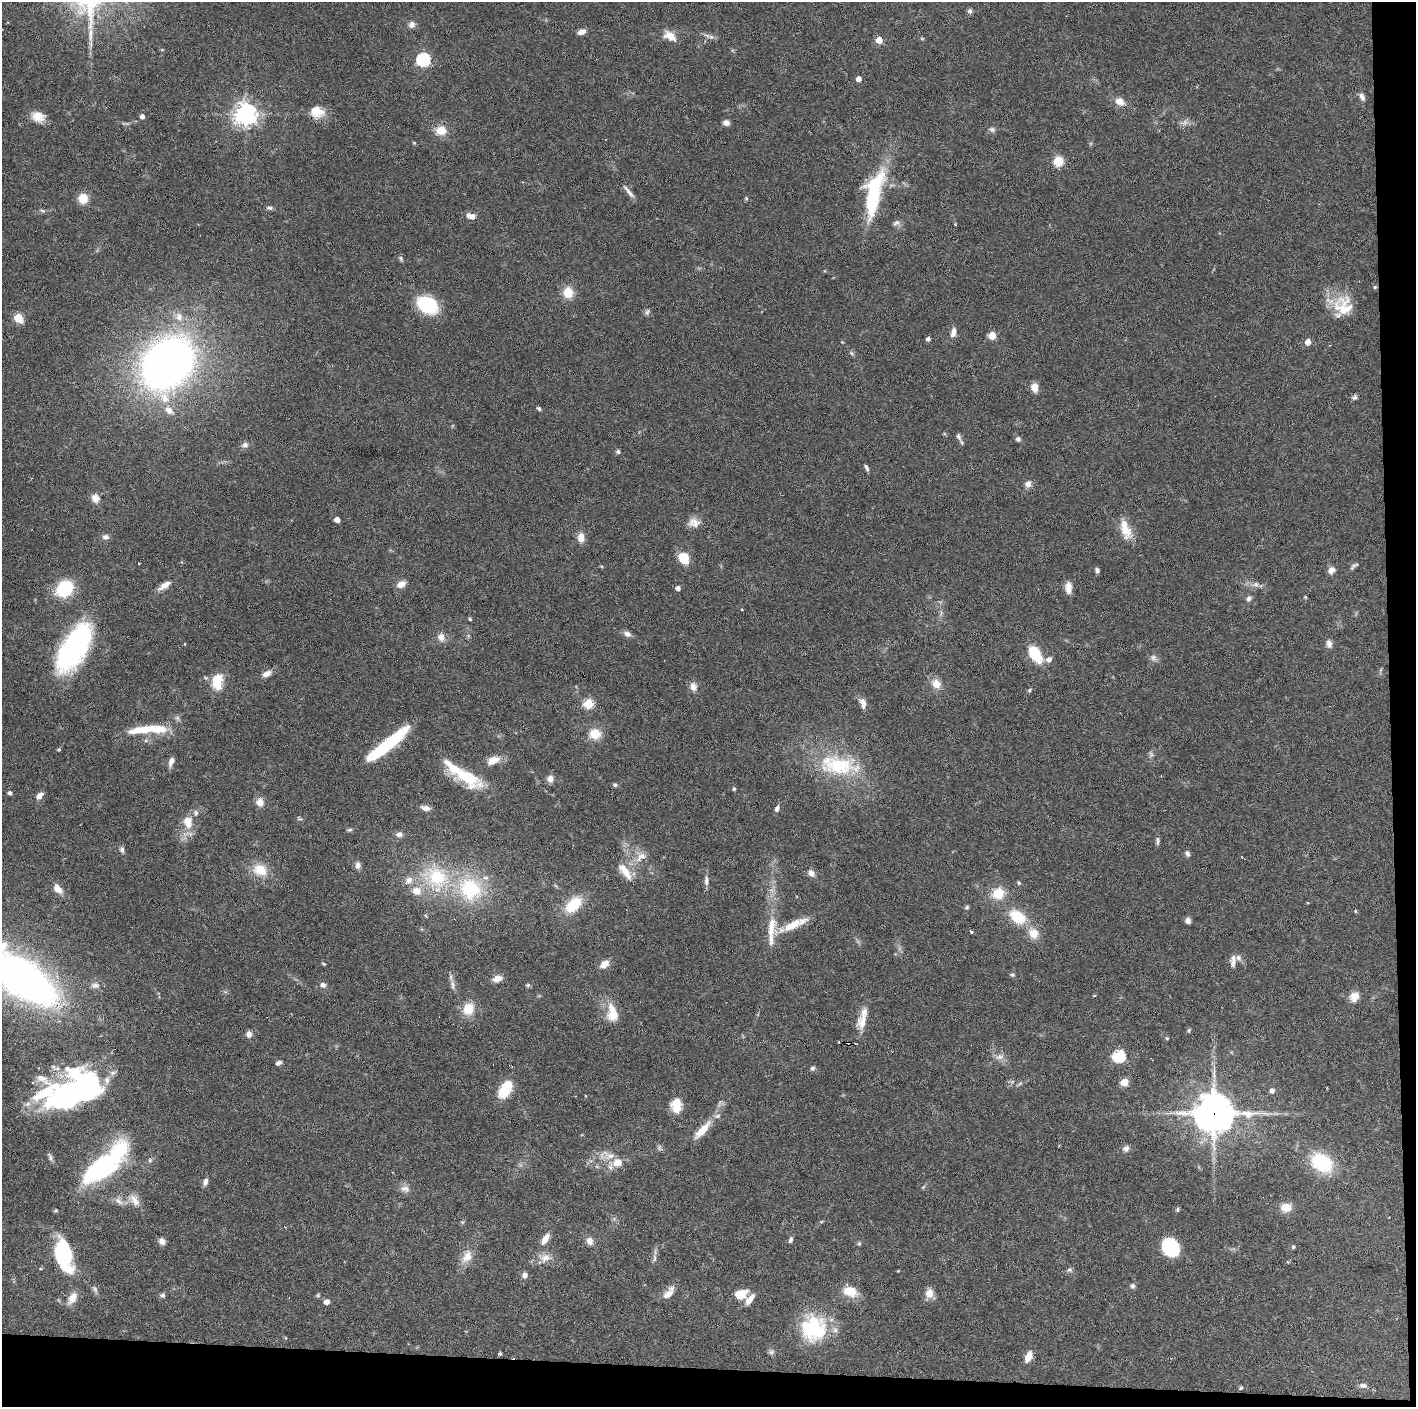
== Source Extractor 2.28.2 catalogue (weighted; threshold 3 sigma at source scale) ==
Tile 9 of 3 x 3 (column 3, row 3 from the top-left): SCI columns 2829-4242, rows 1-1405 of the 4242 x 4218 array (HDU 1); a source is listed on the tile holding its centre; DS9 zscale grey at full resolution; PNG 1418 x 1409 px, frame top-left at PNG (2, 2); no overlay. Shown black and unused: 5% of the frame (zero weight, under 3 of 6 exposures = <1% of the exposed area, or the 3 px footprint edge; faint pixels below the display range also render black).
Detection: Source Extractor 2.28.2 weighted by HDU 2 'WHT'; one run over the whole footprint, this tile lists its part. Background 0.0524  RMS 0.0025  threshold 0.0103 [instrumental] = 3 sigma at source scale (4.09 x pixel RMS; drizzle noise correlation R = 1.36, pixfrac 0.8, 0.05/0.05 arcsec/px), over >= 5 px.
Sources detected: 234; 2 too faint to see at this stretch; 2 inside a brighter object's white glare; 2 cosmic-ray / hot-pixel residue — not listed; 15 inside a brighter listed object's ellipse — not listed separately; the other 213 listed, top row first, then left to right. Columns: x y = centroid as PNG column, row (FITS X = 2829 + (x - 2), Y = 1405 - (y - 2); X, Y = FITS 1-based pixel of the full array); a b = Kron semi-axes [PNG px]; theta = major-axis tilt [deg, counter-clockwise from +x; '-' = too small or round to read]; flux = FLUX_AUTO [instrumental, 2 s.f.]
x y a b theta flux
970 11 6 6 - 0.73
8 22 3 3 - 0.22
412 25 8 7 - 1.2
582 32 8 5 19 1.5
670 36 16 9 -35 2.8
711 37 8 6 -21 0.76
879 40 5 4 - 4.3
91 44 7 4 -89 0.56
423 60 6 6 - 40
858 79 4 4 - 1.6
1362 97 11 6 -61 1
1120 101 12 8 -30 2.1
317 112 17 14 -12 3.8
245 114 7 7 - 190
142 116 5 4 - 1.1
38 117 16 11 -17 3
1184 122 12 7 15 1.1
726 123 7 6 - 1.1
992 129 8 6 -11 0.68
441 130 12 10 21 3.5
1058 161 9 9 - 4.3
628 191 20 4 -50 1.2
874 194 55 17 77 22
746 198 6 4 89 0.36
83 199 8 8 - 5
269 208 8 5 -6 0.58
471 216 10 6 -13 1.8
896 223 10 7 32 0.8
401 258 7 5 -53 0.45
1375 287 6 5 - 0.36
568 292 13 11 -82 4
427 305 16 11 -30 19
1343 306 28 25 -63 7.8
647 312 9 5 66 0.61
179 317 14 11 -64 2.4
18 318 8 6 -51 4.8
953 332 12 6 78 1.5
992 336 8 7 - 2.3
928 339 4 4 - 0.84
1308 342 5 5 - 2.2
851 353 8 4 -32 0.43
168 363 50 39 48 150
1034 388 10 7 -81 2
1355 397 7 5 5 0.67
539 409 6 4 -49 0.43
169 410 14 9 -43 2.1
959 436 12 6 -70 0.79
1018 439 6 6 - 0.68
245 445 9 7 16 0.95
618 451 5 5 - 0.5
866 468 8 4 -66 0.56
1028 484 8 8 - 1.2
95 498 9 8 - 2.2
337 520 4 4 - 1.7
694 523 16 12 0 2.2
1125 528 27 12 -66 4.4
105 537 9 7 1 0.91
581 537 11 8 -89 2.2
684 558 10 9 - 6.3
139 563 3 2 - 0.17
1354 565 15 5 55 0.61
1097 570 7 5 -75 0.6
1331 570 9 7 40 1.3
401 584 10 7 27 2.1
1256 584 8 7 - 0.89
165 585 17 6 33 2
678 588 5 4 - 1
1068 588 13 7 -88 2.2
65 589 12 10 45 17
1305 597 5 4 - 0.26
1249 599 8 6 40 0.7
742 609 3 3 - 0.53
470 619 5 4 - 0.32
627 634 9 7 -20 1.2
441 637 10 8 -71 1.8
1329 644 11 7 -80 1.1
74 647 49 21 59 49
1035 654 16 9 -58 9.1
1153 658 9 8 - 0.91
1049 659 7 7 - 1.1
267 674 10 6 23 1.7
217 682 15 10 84 6.6
936 683 13 11 -50 2.6
693 687 11 8 -80 1.5
1029 690 6 4 43 0.36
863 701 11 8 -37 1.3
588 704 5 5 - 14
177 718 7 6 - 0.57
143 730 36 9 7 8.5
595 734 14 12 2 4.1
386 745 46 8 39 22
59 750 5 4 - 0.29
1151 754 8 4 -54 0.46
493 760 16 9 23 2.7
171 761 11 5 71 1.3
838 765 60 26 -6 19
467 776 40 17 -33 12
550 779 9 8 - 1.3
615 785 6 5 - 0.45
734 789 4 4 - 0.36
10 793 4 3 - 0.68
39 796 9 6 48 1.4
260 802 10 9 - 2
425 808 12 6 -11 1.2
777 809 9 6 62 0.81
300 819 7 4 -7 0.39
188 822 18 13 -79 3.7
350 830 7 5 2 0.43
399 834 9 7 2 0.98
1158 841 12 4 89 0.62
122 850 8 6 -72 0.65
1187 853 7 6 - 0.67
641 857 20 11 38 2.9
358 865 9 7 89 1
260 870 18 14 -20 4.9
625 871 24 8 -54 3.5
811 873 9 7 -50 1.2
436 878 37 32 -41 19
486 878 8 7 - 0.97
706 881 14 6 -89 1.1
1019 883 6 4 -64 0.34
58 889 13 7 -48 2.1
998 893 15 14 - 4.7
1307 902 3 2 - 0.2
573 905 20 12 42 7.7
967 907 6 5 - 0.36
1355 911 4 4 - 0.28
426 916 6 3 -70 0.25
1017 917 18 12 -36 7.4
1188 921 7 6 - 0.89
793 925 30 11 29 5
771 927 35 13 85 5.9
971 932 4 3 - 0.29
1033 933 14 12 -50 3.4
1233 962 14 7 73 1.4
323 964 5 3 - 0.25
604 964 10 7 36 2.2
1012 975 6 5 - 0.38
21 978 53 24 -36 180
497 979 11 7 17 1.9
95 985 13 9 -2 1.3
323 985 7 7 - 0.89
452 985 14 6 -79 1.1
528 985 6 5 - 0.38
1354 997 11 9 46 2.3
468 1009 15 13 62 4.3
612 1013 25 14 -80 4.8
863 1022 19 14 81 3.1
1189 1030 6 4 76 0.34
249 1034 8 7 - 1
1167 1038 5 3 - 0.23
839 1042 3 2 - 0.64
1119 1056 6 6 - 28
1000 1057 13 8 17 1.4
279 1063 8 5 25 0.65
812 1068 6 6 - 0.5
113 1073 12 6 22 0.94
33 1082 5 4 - 0.34
1124 1082 5 5 - 6.2
1019 1084 9 4 35 0.47
505 1089 16 9 57 9.9
1272 1091 5 5 - 0.95
586 1096 4 2 - 0.2
71 1100 58 27 9 35
677 1107 14 12 -39 3.6
1214 1113 13 12 - 640
702 1130 23 7 48 4.6
659 1147 8 6 -90 0.56
1126 1148 9 7 34 0.92
609 1155 19 12 -14 3.1
50 1157 11 5 -73 0.64
150 1160 6 6 - 0.43
1322 1163 21 15 -33 15
103 1166 48 22 33 32
597 1167 6 4 -19 0.35
205 1182 9 6 72 0.98
405 1189 12 8 -6 1.4
134 1200 19 10 -54 2.3
119 1201 16 6 -35 1.3
1286 1207 12 10 11 2.8
1177 1209 6 5 - 0.4
56 1210 5 4 - 0.27
821 1222 5 3 - 0.25
545 1239 14 6 59 2.2
791 1240 8 5 76 0.61
162 1241 8 7 - 1.1
590 1241 9 7 -69 1.5
859 1243 6 5 - 0.35
1170 1247 19 14 -51 13
1293 1247 5 4 - 0.35
63 1254 29 15 -75 22
467 1257 20 12 60 3
545 1258 15 11 30 2.3
655 1258 9 4 89 0.6
1069 1270 7 6 - 0.57
525 1275 7 6 - 1
1132 1286 7 6 - 0.56
95 1289 11 5 -66 0.64
849 1291 15 9 -15 5.1
929 1293 9 8 - 2.7
668 1294 16 8 44 2.2
741 1294 11 8 19 5
162 1295 7 6 - 0.58
318 1295 5 5 - 0.33
72 1298 16 9 61 2.4
750 1299 14 6 51 2.1
326 1302 5 5 - 1.3
814 1328 31 30 - 17
771 1352 8 6 16 0.61
500 1354 3 3 - 0.46
1029 1356 10 6 66 2.7
1363 1385 10 6 0 0.9
1241 1388 5 4 - 0.47
Overlapping masked pixels (flux is a lower limit): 2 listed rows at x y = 21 978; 1214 1113
Isophote crosses this tile's border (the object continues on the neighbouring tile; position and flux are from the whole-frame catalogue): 1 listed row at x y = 21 978